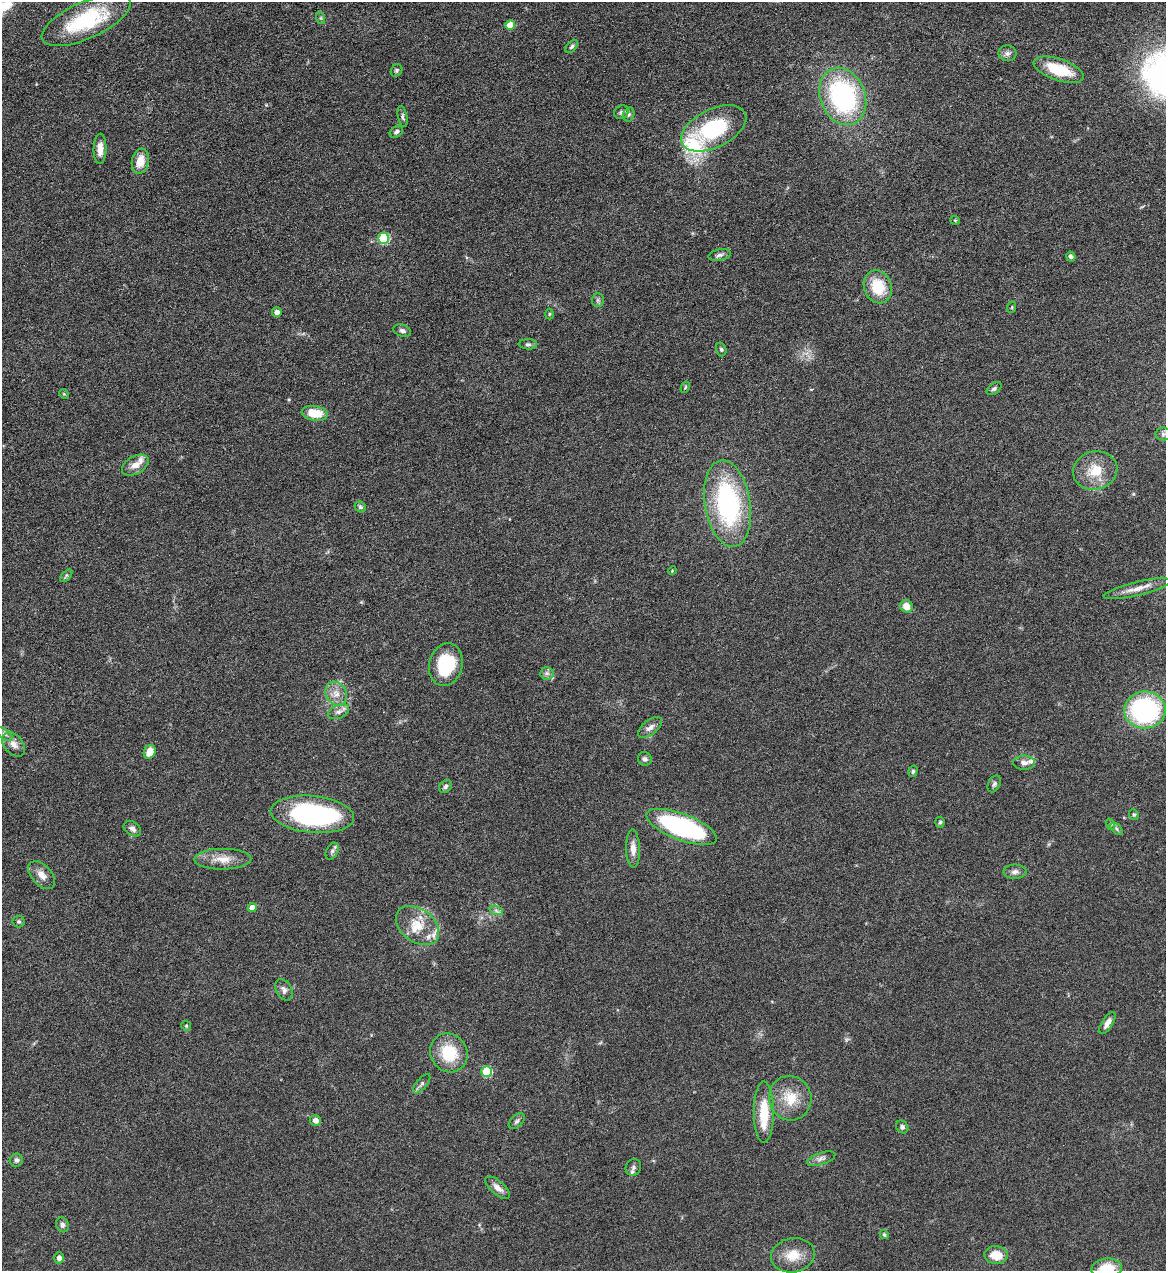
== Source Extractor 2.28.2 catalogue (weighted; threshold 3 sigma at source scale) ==
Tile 11 of 4 x 4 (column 3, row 3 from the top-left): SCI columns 2593-3756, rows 1272-2540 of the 5065 x 5080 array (HDU 1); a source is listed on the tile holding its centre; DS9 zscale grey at full resolution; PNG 1168 x 1273 px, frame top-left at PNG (2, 2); each listed source drawn as its Kron ellipse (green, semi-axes under 4 px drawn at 4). Nothing masked; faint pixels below the display range render black.
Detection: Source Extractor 2.28.2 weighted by HDU 2 'WHT'; one run over the whole footprint, this tile lists its part. Background 0.0459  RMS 0.0034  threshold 0.0141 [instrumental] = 3 sigma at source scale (4.09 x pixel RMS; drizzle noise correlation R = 1.36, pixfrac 0.8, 0.05/0.05 arcsec/px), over >= 5 px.
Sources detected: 99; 8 inside a brighter listed object's ellipse — not listed separately; the other 91 listed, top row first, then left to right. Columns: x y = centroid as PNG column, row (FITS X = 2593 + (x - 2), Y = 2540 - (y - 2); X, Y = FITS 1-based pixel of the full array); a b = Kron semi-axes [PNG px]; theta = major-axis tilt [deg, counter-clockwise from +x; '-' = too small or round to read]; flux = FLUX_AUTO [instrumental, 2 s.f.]
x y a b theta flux
321 18 6 4 -72 0.56
86 20 48 18 24 28
510 25 5 4 - 5.7
572 46 8 5 45 0.65
1007 53 9 8 - 1.3
396 70 7 5 55 0.56
1059 70 26 11 -19 12
843 96 29 22 -68 52
621 112 7 6 - 0.89
629 114 7 5 74 0.66
403 117 11 4 -79 0.65
714 128 35 19 26 27
396 132 7 5 38 0.87
100 149 15 6 89 2.5
140 161 13 8 78 4.6
955 220 4 4 - 0.33
383 238 5 5 - 24
720 255 11 5 9 1.1
1071 257 5 4 - 0.79
878 287 17 13 -68 9.8
598 300 6 6 - 0.75
1012 307 6 3 72 0.35
277 312 5 5 - 1.4
549 314 5 3 - 0.35
402 331 9 6 -20 1
528 344 9 5 -4 0.75
721 349 7 5 -74 0.57
685 387 6 4 60 0.38
994 389 8 5 37 0.71
64 394 5 4 - 0.35
315 413 13 7 -10 7.7
1163 434 8 6 -1 0.82
135 465 14 8 30 3.1
1095 471 22 19 13 8.2
728 504 44 22 -81 48
360 507 6 5 - 0.58
672 571 4 3 - 0.28
66 576 7 4 46 0.52
1137 589 34 7 14 3.9
906 606 6 6 - 3.3
446 665 22 16 76 18
547 673 7 6 - 1
336 694 12 10 -60 3.2
1145 710 21 18 0 47
339 712 11 6 23 1.6
650 727 14 7 37 1.9
4 734 10 5 -35 1.1
14 744 14 9 -49 2.4
150 752 7 5 63 4.3
645 759 7 6 - 1.1
1024 763 11 7 0 1.6
913 771 6 4 73 0.54
994 784 9 6 62 0.77
445 787 7 5 47 0.76
312 814 42 18 -5 50
1134 814 6 4 -67 0.47
940 822 5 4 - 0.46
1110 824 6 4 -72 0.46
681 827 37 13 -21 56
132 829 9 6 -35 1.5
1116 829 7 4 -46 0.65
633 849 19 7 -88 2.7
332 851 9 6 60 0.89
223 859 28 10 1 4.9
1015 872 11 7 -1 1.5
42 875 16 10 -47 2.8
252 908 4 4 - 3.1
496 910 7 4 -20 0.8
19 922 6 6 - 0.57
418 925 24 16 -37 7.6
284 990 11 7 -61 1.4
1107 1023 13 5 57 2.2
186 1026 5 4 - 0.4
449 1053 20 18 -54 13
487 1071 5 5 - 18
422 1084 12 5 50 0.98
790 1098 22 21 - 8.1
764 1112 30 10 -90 9.7
315 1121 5 5 - 1.8
517 1121 9 6 46 0.83
902 1127 7 5 -49 0.72
821 1159 15 6 18 1.4
16 1160 7 6 - 0.9
633 1167 8 7 - 1.1
498 1188 15 6 -41 2.2
62 1225 8 6 -69 0.99
884 1234 5 4 - 0.48
793 1255 22 17 11 6.3
996 1255 11 9 -5 5.5
59 1258 5 5 - 1.1
1107 1268 15 10 5 7.6
Isophote crosses this tile's border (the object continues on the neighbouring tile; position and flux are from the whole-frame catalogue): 1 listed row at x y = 1107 1268